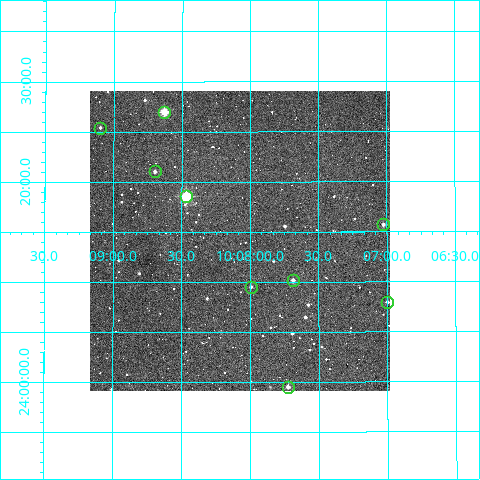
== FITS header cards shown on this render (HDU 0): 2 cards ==
NAXIS1  =                  300
NAXIS2  =                  300

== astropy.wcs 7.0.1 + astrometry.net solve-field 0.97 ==
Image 300 x 300 px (HDU 0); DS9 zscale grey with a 90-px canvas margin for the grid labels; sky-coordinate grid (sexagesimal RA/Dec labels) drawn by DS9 from the SOLVED WCS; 9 Tycho-2 reference stars matched to detected sources circled (green)
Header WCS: RA---TAN/DEC--TAN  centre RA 10:08:05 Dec +24:14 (152.02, +24.24 deg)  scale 6 arcsec/px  FOV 30.0' x 30.0'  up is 0 deg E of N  parity normal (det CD < 0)
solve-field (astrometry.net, Tycho-2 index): VERIFIED the header's WCS against the Tycho-2 star catalogue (verified at 2 index scales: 9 matches each, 0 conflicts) and refined it, rather than solving blind
Solved WCS: RA---TAN-SIP/DEC--TAN-SIP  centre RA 10:08:05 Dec +24:14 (152.02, +24.24 deg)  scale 6 arcsec/px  FOV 30.0' x 30.0'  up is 0 deg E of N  parity normal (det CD < 0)
The solver's refit moves the header's centre by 1.5 arcsec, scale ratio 0.9992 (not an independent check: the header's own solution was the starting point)
Tycho-2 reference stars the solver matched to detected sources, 9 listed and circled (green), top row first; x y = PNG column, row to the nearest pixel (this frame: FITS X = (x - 90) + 1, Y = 300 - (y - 91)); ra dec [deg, ICRS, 3 dp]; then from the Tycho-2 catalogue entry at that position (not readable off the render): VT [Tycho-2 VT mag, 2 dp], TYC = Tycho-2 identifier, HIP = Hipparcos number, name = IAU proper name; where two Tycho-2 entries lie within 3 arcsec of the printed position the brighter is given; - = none
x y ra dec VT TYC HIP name
164 112 152.158 +24.450 9.06 1968-379-1 49691 -
100 128 152.275 +24.424 11.62 1968-397-1 - -
155 171 152.174 +24.351 10.97 1968-285-1 - -
186 196 152.116 +24.309 7.82 1968-256-1 49677 -
383 224 151.756 +24.262 11.41 1968-452-1 - -
293 280 151.922 +24.169 11.01 1968-98-1 - -
251 287 151.998 +24.159 11.53 1968-159-1 - -
387 302 151.749 +24.133 11.73 1968-107-1 - -
288 387 151.931 +23.992 10.76 1968-756-1 49628 -